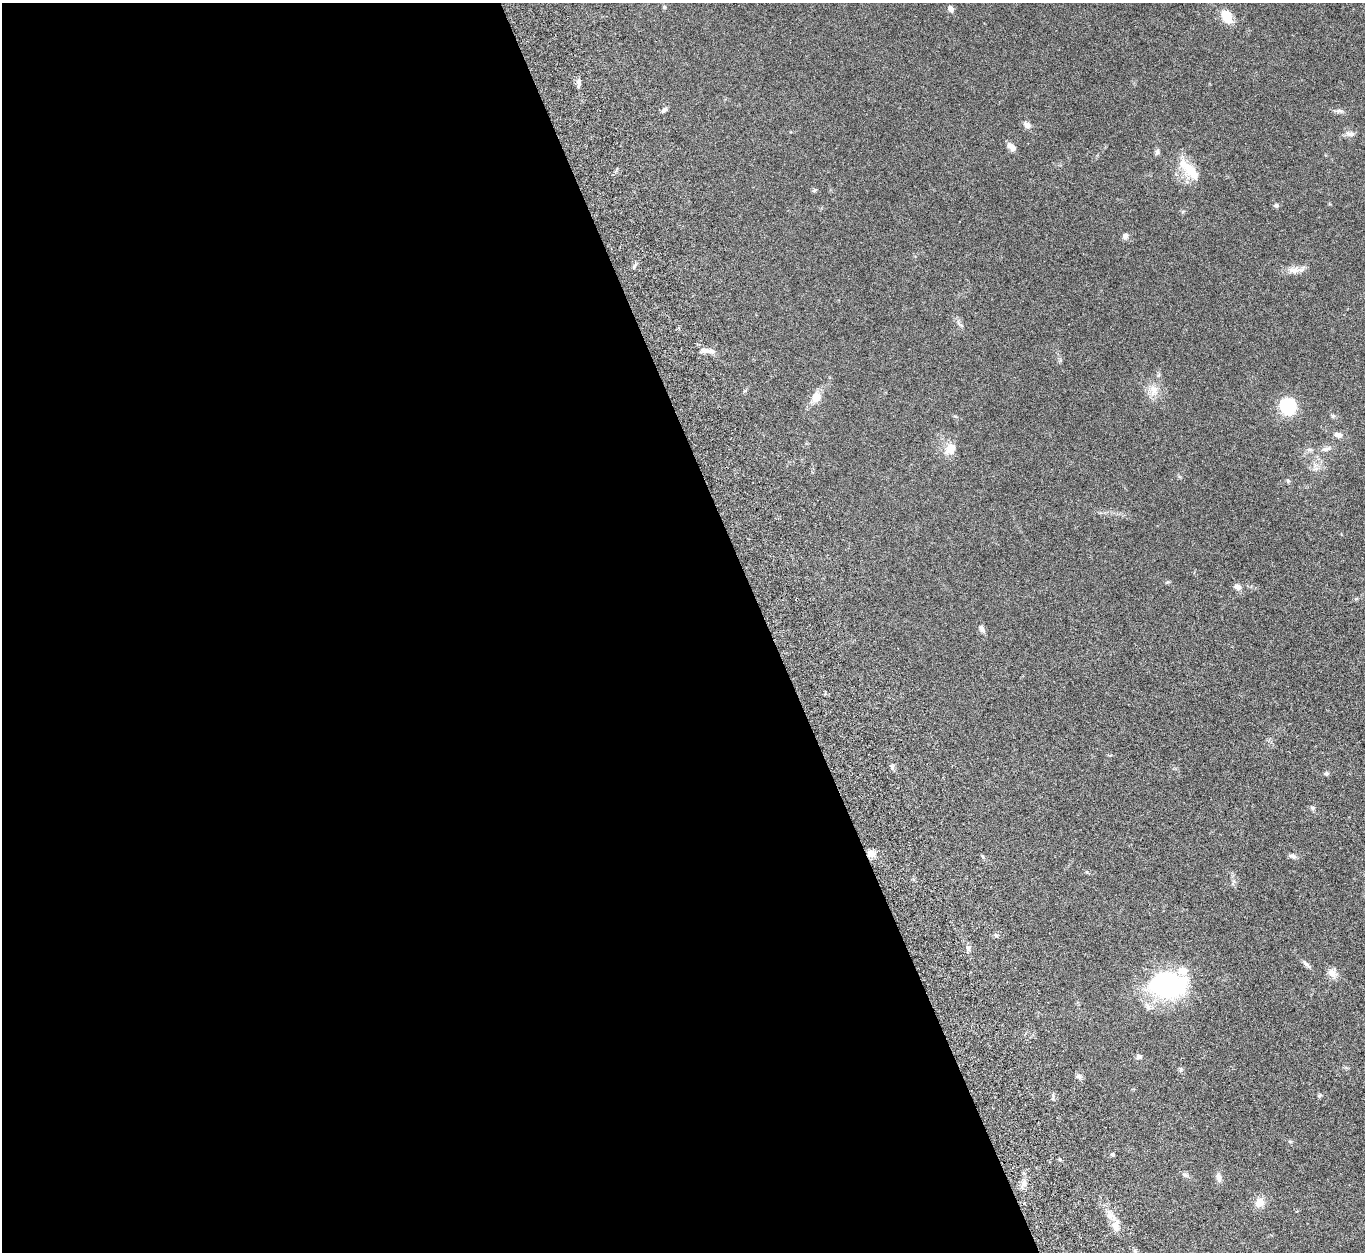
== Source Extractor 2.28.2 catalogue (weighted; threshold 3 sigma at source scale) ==
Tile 9 of 4 x 4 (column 1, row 3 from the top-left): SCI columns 117-1479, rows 1583-2832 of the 5682 x 5544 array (HDU 1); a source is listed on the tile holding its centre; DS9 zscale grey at full resolution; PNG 1367 x 1254 px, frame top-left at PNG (2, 3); no overlay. Shown black and unused: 56% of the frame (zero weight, under 5 of 10 exposures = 6% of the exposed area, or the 3 px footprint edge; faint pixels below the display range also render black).
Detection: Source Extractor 2.28.2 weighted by HDU 2 'WHT'; one run over the whole footprint, this tile lists its part. Background 0.0278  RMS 0.0018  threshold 0.00726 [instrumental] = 3 sigma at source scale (4.09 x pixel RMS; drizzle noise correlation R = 1.36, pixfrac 0.8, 0.05/0.05 arcsec/px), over >= 5 px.
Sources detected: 54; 1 inside a brighter object's white glare — not listed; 2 inside a brighter listed object's ellipse — not listed separately; the other 51 listed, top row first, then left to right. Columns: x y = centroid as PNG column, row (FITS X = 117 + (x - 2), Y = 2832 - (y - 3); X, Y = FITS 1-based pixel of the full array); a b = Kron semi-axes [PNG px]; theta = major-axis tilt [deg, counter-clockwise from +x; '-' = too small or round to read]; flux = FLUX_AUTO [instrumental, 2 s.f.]
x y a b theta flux
664 7 6 5 - 0.19
951 9 6 6 - 0.7
1227 16 16 10 -60 2.8
579 82 10 4 -90 0.47
664 110 8 5 43 0.45
1339 111 11 5 6 0.47
1027 125 9 7 -36 0.8
1350 134 12 7 -5 0.71
1011 147 12 6 -42 0.94
1157 152 9 5 81 0.4
1190 170 34 14 -40 4.2
814 190 6 5 - 0.24
1276 205 6 6 - 0.33
1125 236 8 7 - 0.56
1294 270 19 9 -2 1.4
961 325 6 4 -19 0.22
707 351 23 5 2 0.92
1154 390 16 12 -80 1.8
816 397 14 11 74 1.6
1288 406 16 15 - 7
1333 416 6 6 - 0.29
1338 435 12 7 -11 0.8
950 449 18 12 47 2
1326 449 14 6 13 0.73
1309 450 6 6 - 0.39
1316 469 7 6 - 0.5
1288 481 6 4 -46 0.22
1168 582 6 4 33 0.18
1237 587 9 7 -27 0.76
982 629 9 6 -58 0.62
892 767 8 5 -75 0.36
1326 773 7 5 -8 0.3
1312 808 7 5 -48 0.28
871 853 10 9 - 1
1292 856 10 6 -13 0.48
968 948 8 6 78 0.49
1306 964 13 5 -41 0.51
1332 973 14 9 -49 1.2
1167 985 35 25 -3 26
1148 1007 11 8 -71 0.88
1139 1057 7 6 - 0.45
1181 1069 6 5 - 0.26
1079 1077 9 6 -27 0.44
1320 1095 7 4 59 0.22
1112 1154 5 4 - 0.23
1185 1175 9 5 -26 0.4
1219 1177 12 7 -82 0.7
1024 1183 10 7 -88 0.82
1259 1202 12 10 57 1.6
1116 1226 19 9 86 1.6
1135 1251 7 4 -46 0.3
Unlisted compact peaks at least as high as the median listed source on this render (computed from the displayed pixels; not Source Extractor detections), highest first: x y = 996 936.